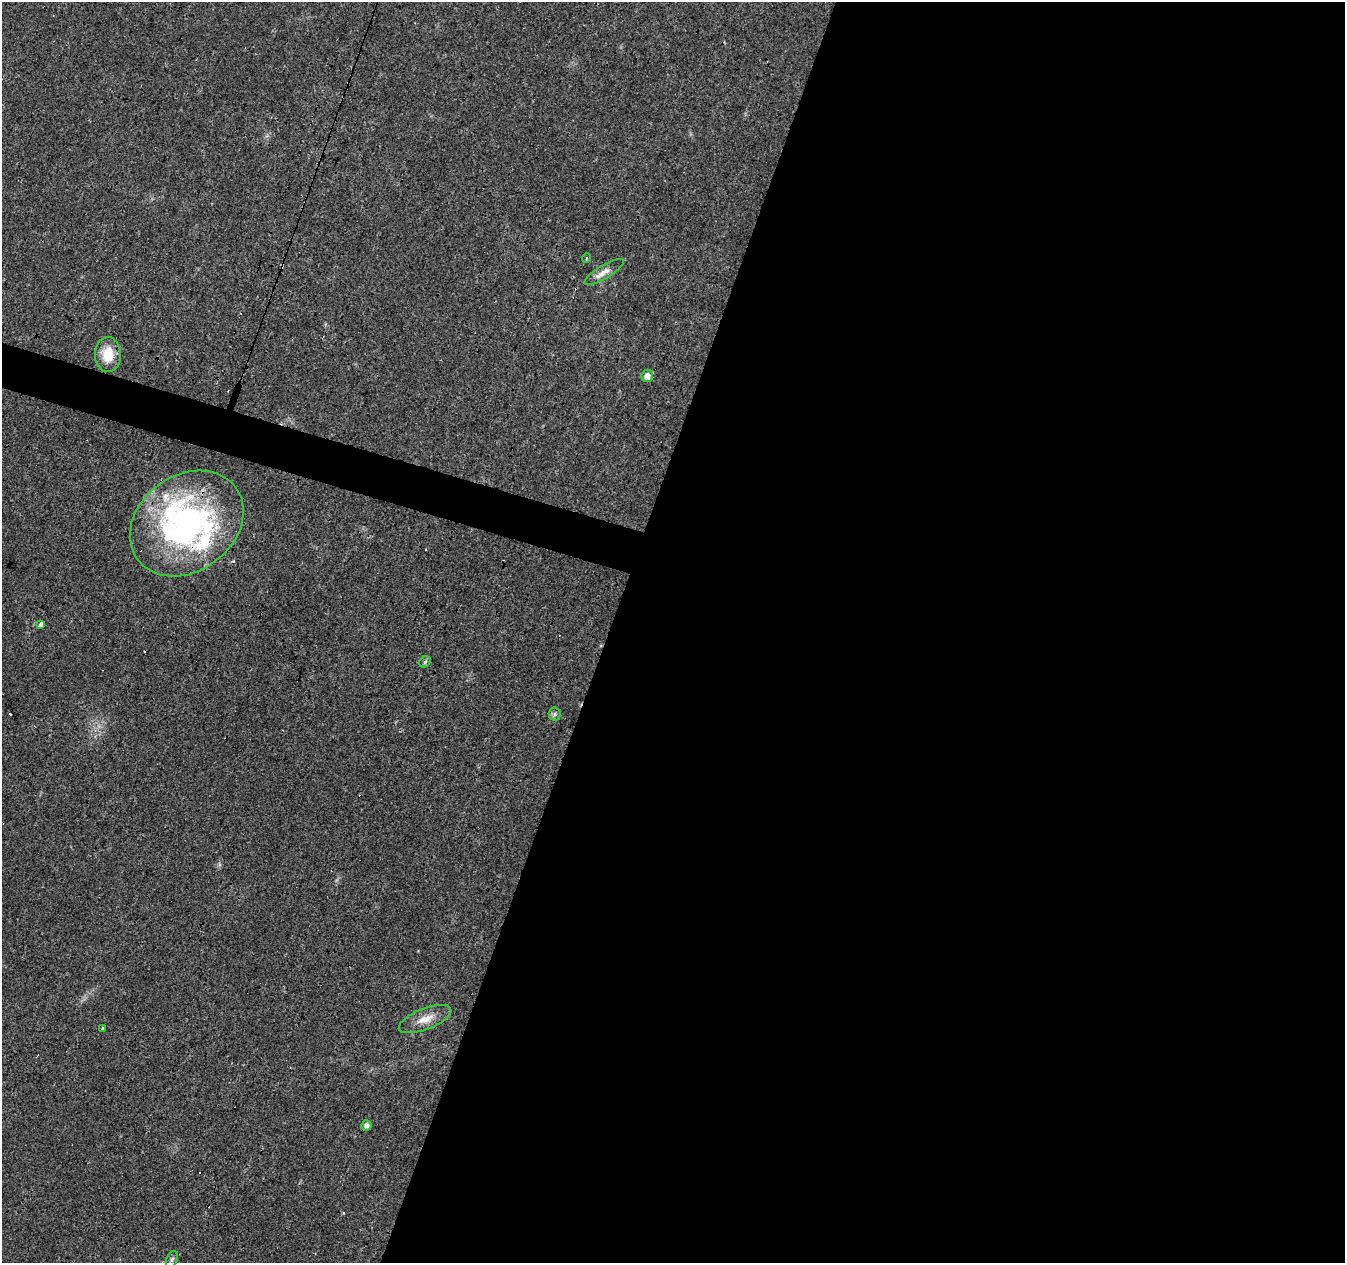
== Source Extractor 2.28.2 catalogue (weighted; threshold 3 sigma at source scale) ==
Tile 12 of 4 x 4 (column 4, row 3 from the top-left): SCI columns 4030-5372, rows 1474-2734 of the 5378 x 5534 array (HDU 1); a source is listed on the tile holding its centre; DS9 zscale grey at full resolution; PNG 1347 x 1265 px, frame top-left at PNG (2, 2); each listed source drawn as its Kron ellipse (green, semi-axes under 4 px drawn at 4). Shown black and unused: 57% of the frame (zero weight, under 3 of 4 exposures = <1% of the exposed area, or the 3 px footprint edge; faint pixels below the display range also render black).
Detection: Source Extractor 2.28.2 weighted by HDU 2 'WHT'; one run over the whole footprint, this tile lists its part. Background 0.0259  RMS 0.0032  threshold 0.0142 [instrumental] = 3 sigma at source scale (4.5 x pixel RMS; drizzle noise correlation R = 1.50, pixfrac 1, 0.0396/0.0396 arcsec/px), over >= 5 px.
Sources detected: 20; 1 inside a brighter object's white glare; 4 cosmic-ray / hot-pixel residue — neither listed nor drawn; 3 inside a brighter listed object's ellipse — not listed separately; the other 12 listed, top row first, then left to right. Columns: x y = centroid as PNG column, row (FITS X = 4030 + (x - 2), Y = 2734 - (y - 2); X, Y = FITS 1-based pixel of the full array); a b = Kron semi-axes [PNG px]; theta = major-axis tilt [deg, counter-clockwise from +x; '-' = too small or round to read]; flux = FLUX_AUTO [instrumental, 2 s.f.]
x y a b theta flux
587 258 5 3 - 0.38
604 272 23 6 31 2.4
108 354 17 13 -88 7
647 376 6 6 - 2
187 524 61 48 36 74
41 625 4 3 - 14
425 662 6 5 - 0.52
555 714 6 6 - 0.74
425 1019 28 10 21 4.6
103 1029 4 3 - 3
366 1125 5 5 - 1.4
172 1259 9 5 68 0.72